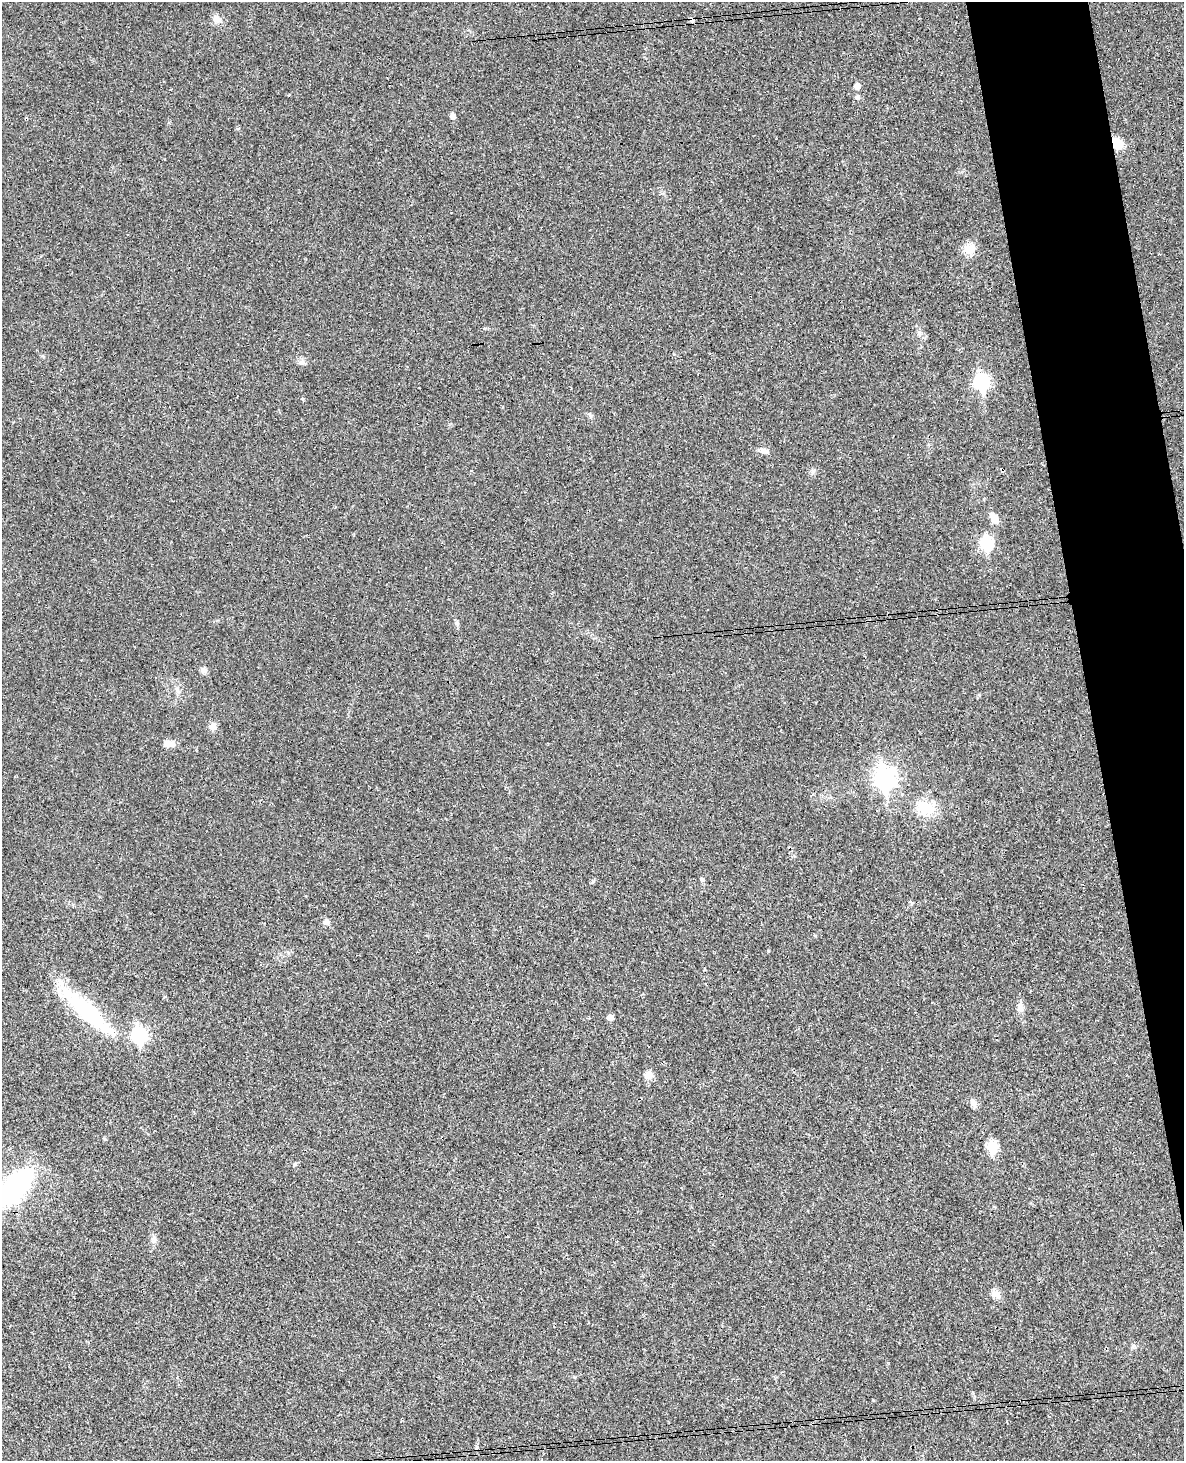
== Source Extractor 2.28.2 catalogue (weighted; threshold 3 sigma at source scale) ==
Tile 6 of 4 x 3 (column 2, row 2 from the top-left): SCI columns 1242-2423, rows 1713-3171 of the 4843 x 4777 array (HDU 1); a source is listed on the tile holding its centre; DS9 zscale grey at full resolution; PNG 1186 x 1463 px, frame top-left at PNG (2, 2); no overlay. Shown black and unused: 6% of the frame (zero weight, under 3 of 4 exposures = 6% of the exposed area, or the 3 px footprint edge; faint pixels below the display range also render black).
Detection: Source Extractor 2.28.2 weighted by HDU 2 'WHT'; one run over the whole footprint, this tile lists its part. Background 0.0328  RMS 0.0041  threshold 0.0186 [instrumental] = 3 sigma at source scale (4.5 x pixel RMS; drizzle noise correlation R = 1.50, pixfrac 1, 0.05/0.05 arcsec/px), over >= 5 px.
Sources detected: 36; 2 cosmic-ray / hot-pixel residue — not listed; the other 34 listed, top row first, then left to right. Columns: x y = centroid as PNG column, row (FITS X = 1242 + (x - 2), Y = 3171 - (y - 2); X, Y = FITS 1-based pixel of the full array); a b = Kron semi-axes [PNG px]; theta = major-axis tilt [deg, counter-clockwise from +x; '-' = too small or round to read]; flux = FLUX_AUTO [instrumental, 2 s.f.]
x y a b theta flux
217 19 10 8 -23 2.6
857 86 5 5 - 2.8
289 95 3 2 - 0.74
857 97 7 6 - 0.93
452 116 5 5 - 2
1117 143 14 10 -50 7.1
969 249 15 14 - 4.4
919 333 6 5 - 0.95
301 362 7 5 29 1.1
981 382 8 7 - 73
302 398 4 3 - 0.67
765 451 13 6 -17 1.8
812 472 8 4 89 0.86
994 517 16 8 -57 3.2
987 543 7 6 - 40
456 623 6 6 - 0.82
203 670 8 6 36 1.2
213 726 9 9 - 2.1
169 743 14 8 -14 2.6
884 777 10 8 -82 190
925 808 18 16 -29 10
702 879 5 4 - 0.55
326 922 8 6 10 1.5
1020 1007 15 7 -71 2.1
89 1013 69 17 -42 41
610 1017 5 4 - 2.9
139 1035 8 7 - 73
648 1075 10 10 - 2.9
974 1103 11 7 -61 1.8
992 1146 6 6 - 22
294 1164 5 5 - 0.52
16 1187 34 17 52 67
154 1239 9 6 -82 1.4
996 1294 14 9 -36 2.4
Overlapping masked pixels (flux is a lower limit): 1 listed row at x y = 1117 143
Isophote crosses this tile's border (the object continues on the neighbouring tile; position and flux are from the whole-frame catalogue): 1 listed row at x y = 16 1187
Unlisted compact peaks at least as high as the median listed source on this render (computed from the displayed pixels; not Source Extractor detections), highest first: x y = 873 1400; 593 881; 591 416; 485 328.